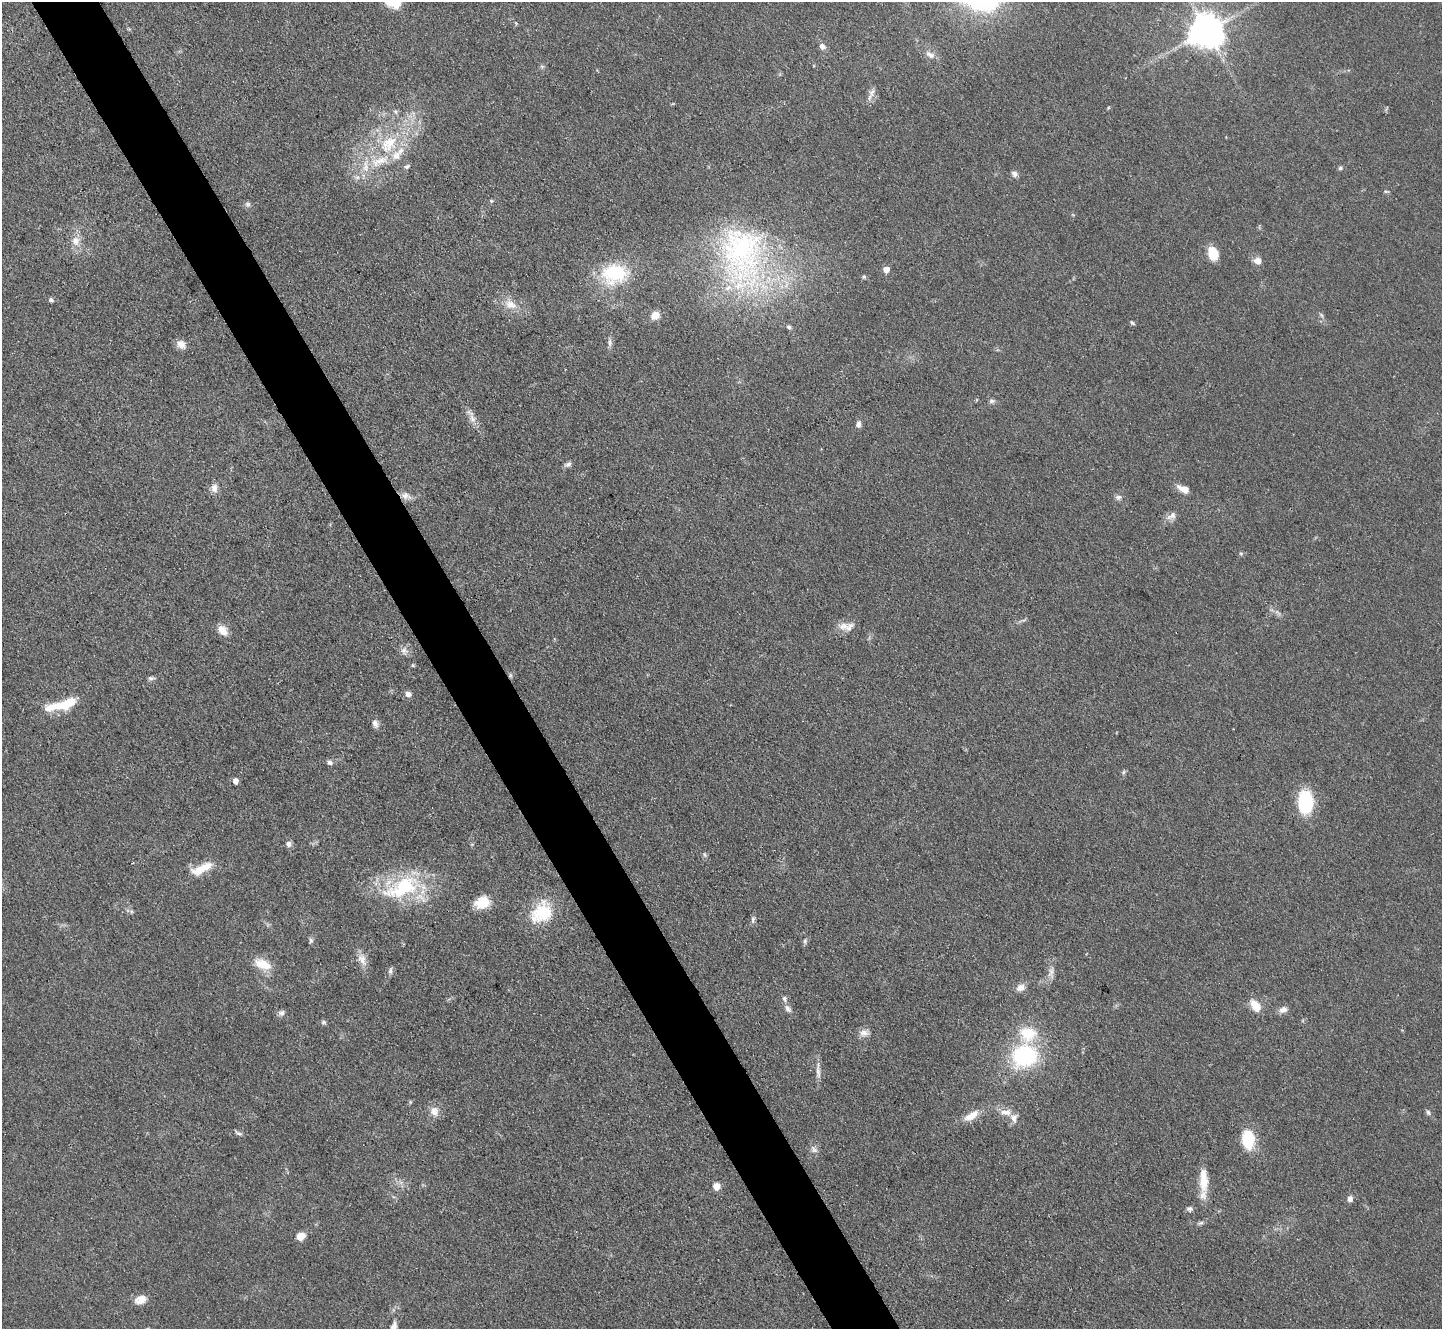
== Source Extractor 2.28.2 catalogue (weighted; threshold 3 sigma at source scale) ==
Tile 11 of 4 x 4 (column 3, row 3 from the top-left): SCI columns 2883-4322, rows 1482-2808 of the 5764 x 5754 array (HDU 1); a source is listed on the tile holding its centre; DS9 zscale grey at full resolution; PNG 1444 x 1331 px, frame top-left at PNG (2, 2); no overlay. Shown black and unused: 5% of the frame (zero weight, under 3 of 4 exposures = <1% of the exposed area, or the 3 px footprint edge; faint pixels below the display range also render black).
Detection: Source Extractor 2.28.2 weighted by HDU 2 'WHT'; one run over the whole footprint, this tile lists its part. Background 0.0479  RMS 0.0057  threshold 0.0258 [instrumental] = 3 sigma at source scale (4.5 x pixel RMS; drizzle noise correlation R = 1.50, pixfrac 1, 0.05/0.05 arcsec/px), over >= 5 px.
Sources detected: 97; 5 inside a brighter listed object's ellipse — not listed separately; the other 92 listed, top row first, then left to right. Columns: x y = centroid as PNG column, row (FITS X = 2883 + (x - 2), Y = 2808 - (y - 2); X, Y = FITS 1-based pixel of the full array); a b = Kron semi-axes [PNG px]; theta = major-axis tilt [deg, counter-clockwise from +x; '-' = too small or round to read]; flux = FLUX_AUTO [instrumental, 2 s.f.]
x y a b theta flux
397 3 18 12 76 9.1
516 23 5 4 - 0.65
1206 31 10 10 - 1300
822 46 8 7 - 2.7
930 55 14 8 -34 3.9
542 66 7 4 0 0.93
872 92 12 8 64 3.1
395 112 7 5 -68 1.4
388 144 32 21 45 34
407 166 8 5 29 1.3
1340 168 6 5 - 1
1014 174 8 6 -37 2.2
1386 191 7 4 -7 0.87
491 201 5 5 - 0.77
247 204 8 7 - 1.6
75 241 12 10 -86 5.7
1213 253 13 9 -71 13
742 254 96 60 -85 150
1258 261 10 8 -12 3.8
886 269 5 5 - 5.9
614 273 33 25 11 37
864 277 6 5 - 0.99
51 300 6 5 - 1.4
510 304 19 12 -24 8.3
655 315 10 8 33 5.4
1321 315 8 4 -66 1.3
1132 323 7 4 -44 0.83
789 327 7 5 -18 1.3
610 343 12 5 88 2.1
181 344 11 8 -42 4.8
992 401 7 6 - 1.5
472 419 13 8 -72 4
858 424 8 6 83 2.5
568 464 10 6 23 1.9
214 488 12 8 -89 3.5
1183 489 15 7 -24 5.5
406 496 14 8 -22 4
1118 497 9 7 12 2
1172 516 15 8 33 3.7
1241 553 6 4 -1 0.89
843 626 17 10 1 5.4
222 630 15 10 -48 5.7
404 651 12 10 -55 3.2
413 665 5 5 - 0.7
510 675 7 5 61 1.1
151 678 8 5 4 1.6
408 694 7 7 - 2.7
66 703 30 11 21 18
375 724 11 8 -69 2.6
330 762 7 6 - 1.8
1123 772 6 4 88 0.96
235 781 5 5 - 4
1305 802 18 11 -88 48
288 844 7 6 - 2.4
705 855 6 4 -71 0.92
202 868 27 11 32 11
403 887 55 25 24 51
482 902 16 12 20 13
541 912 29 21 47 25
753 919 10 5 77 1.5
311 940 7 5 -88 1.4
805 941 8 5 81 1.3
362 960 18 10 -64 5.3
262 964 21 14 -24 10
390 971 10 5 82 1.6
1051 972 16 6 69 3.9
1020 987 12 9 32 3.7
785 999 8 6 -68 1.7
1256 1006 14 8 -54 9.4
788 1009 11 7 -53 2.5
1283 1010 11 8 19 3.2
281 1013 8 7 - 2
324 1022 7 5 -1 1.2
864 1033 13 8 -3 3.6
1028 1034 21 19 -5 20
1025 1056 22 19 16 66
818 1071 25 5 -87 3.8
434 1111 13 11 -69 5.3
1005 1112 16 9 -6 5.9
1428 1113 8 5 -52 1.4
971 1116 23 10 31 8.2
239 1133 11 5 -26 1.5
1248 1139 20 13 -85 21
814 1150 11 7 -42 2.3
1204 1180 29 10 -88 13
716 1186 5 5 - 11
1350 1199 7 6 - 2.7
1189 1209 8 7 - 1.6
1201 1223 8 5 25 1.3
300 1236 9 8 - 5.7
141 1299 14 9 25 6.2
394 1326 11 6 71 3.3
Overlapping masked pixels (flux is a lower limit): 2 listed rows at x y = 510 675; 541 912
Isophote crosses this tile's border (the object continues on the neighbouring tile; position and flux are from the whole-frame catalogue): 2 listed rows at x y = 397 3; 394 1326